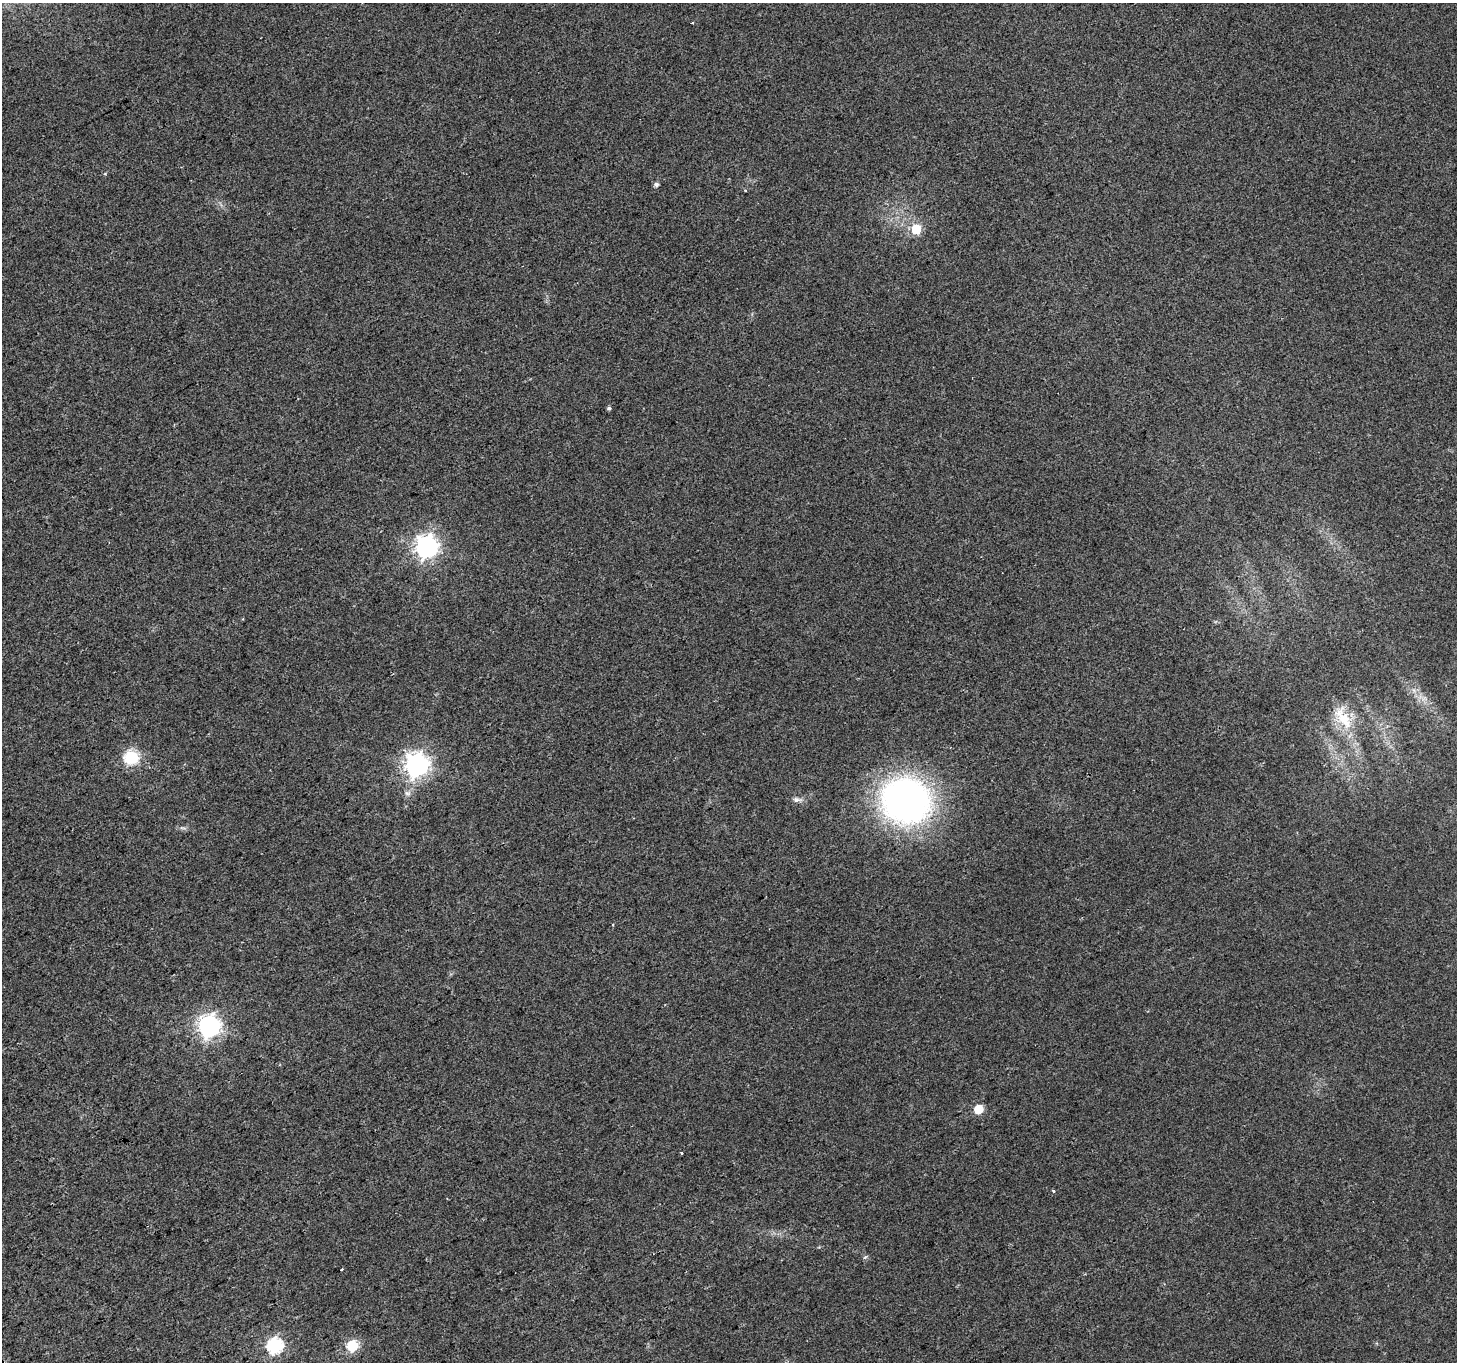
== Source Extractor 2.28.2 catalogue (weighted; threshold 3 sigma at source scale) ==
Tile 7 of 4 x 4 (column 3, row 2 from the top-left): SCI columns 2916-4370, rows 2891-4250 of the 5826 x 5719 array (HDU 1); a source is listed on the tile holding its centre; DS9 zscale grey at full resolution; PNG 1459 x 1364 px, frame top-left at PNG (2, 3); no overlay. Shown black and unused: <1% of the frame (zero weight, under 2 of 3 exposures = <1% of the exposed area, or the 3 px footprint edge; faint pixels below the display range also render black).
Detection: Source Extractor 2.28.2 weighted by HDU 2 'WHT'; one run over the whole footprint, this tile lists its part. Background 0.0247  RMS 0.0056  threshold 0.025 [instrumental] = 3 sigma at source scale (4.5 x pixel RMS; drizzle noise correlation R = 1.50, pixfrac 1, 0.0396/0.0396 arcsec/px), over >= 5 px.
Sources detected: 19; all 19 listed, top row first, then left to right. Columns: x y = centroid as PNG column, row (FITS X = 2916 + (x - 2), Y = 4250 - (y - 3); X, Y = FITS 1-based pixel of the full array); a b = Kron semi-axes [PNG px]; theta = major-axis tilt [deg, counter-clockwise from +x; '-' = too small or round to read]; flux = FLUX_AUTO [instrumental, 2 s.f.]
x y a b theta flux
692 23 4 2 - 0.38
656 184 5 5 - 1.7
916 229 6 6 - 24
609 408 5 4 - 0.98
427 547 8 8 - 380
1343 718 39 18 -59 20
132 757 7 6 - 87
417 765 8 8 - 410
797 800 12 6 -2 2.5
906 801 46 42 -20 230
182 828 10 4 -12 1.3
613 925 3 3 - 0.65
210 1026 8 8 - 360
978 1109 6 6 - 21
682 1153 3 3 - 0.71
1053 1191 4 3 - 0.9
342 1269 3 3 - 1.6
275 1346 7 7 - 120
352 1346 6 6 - 49
Unlisted compact peaks at least as high as the median listed source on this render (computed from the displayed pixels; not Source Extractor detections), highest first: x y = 865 1257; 105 174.